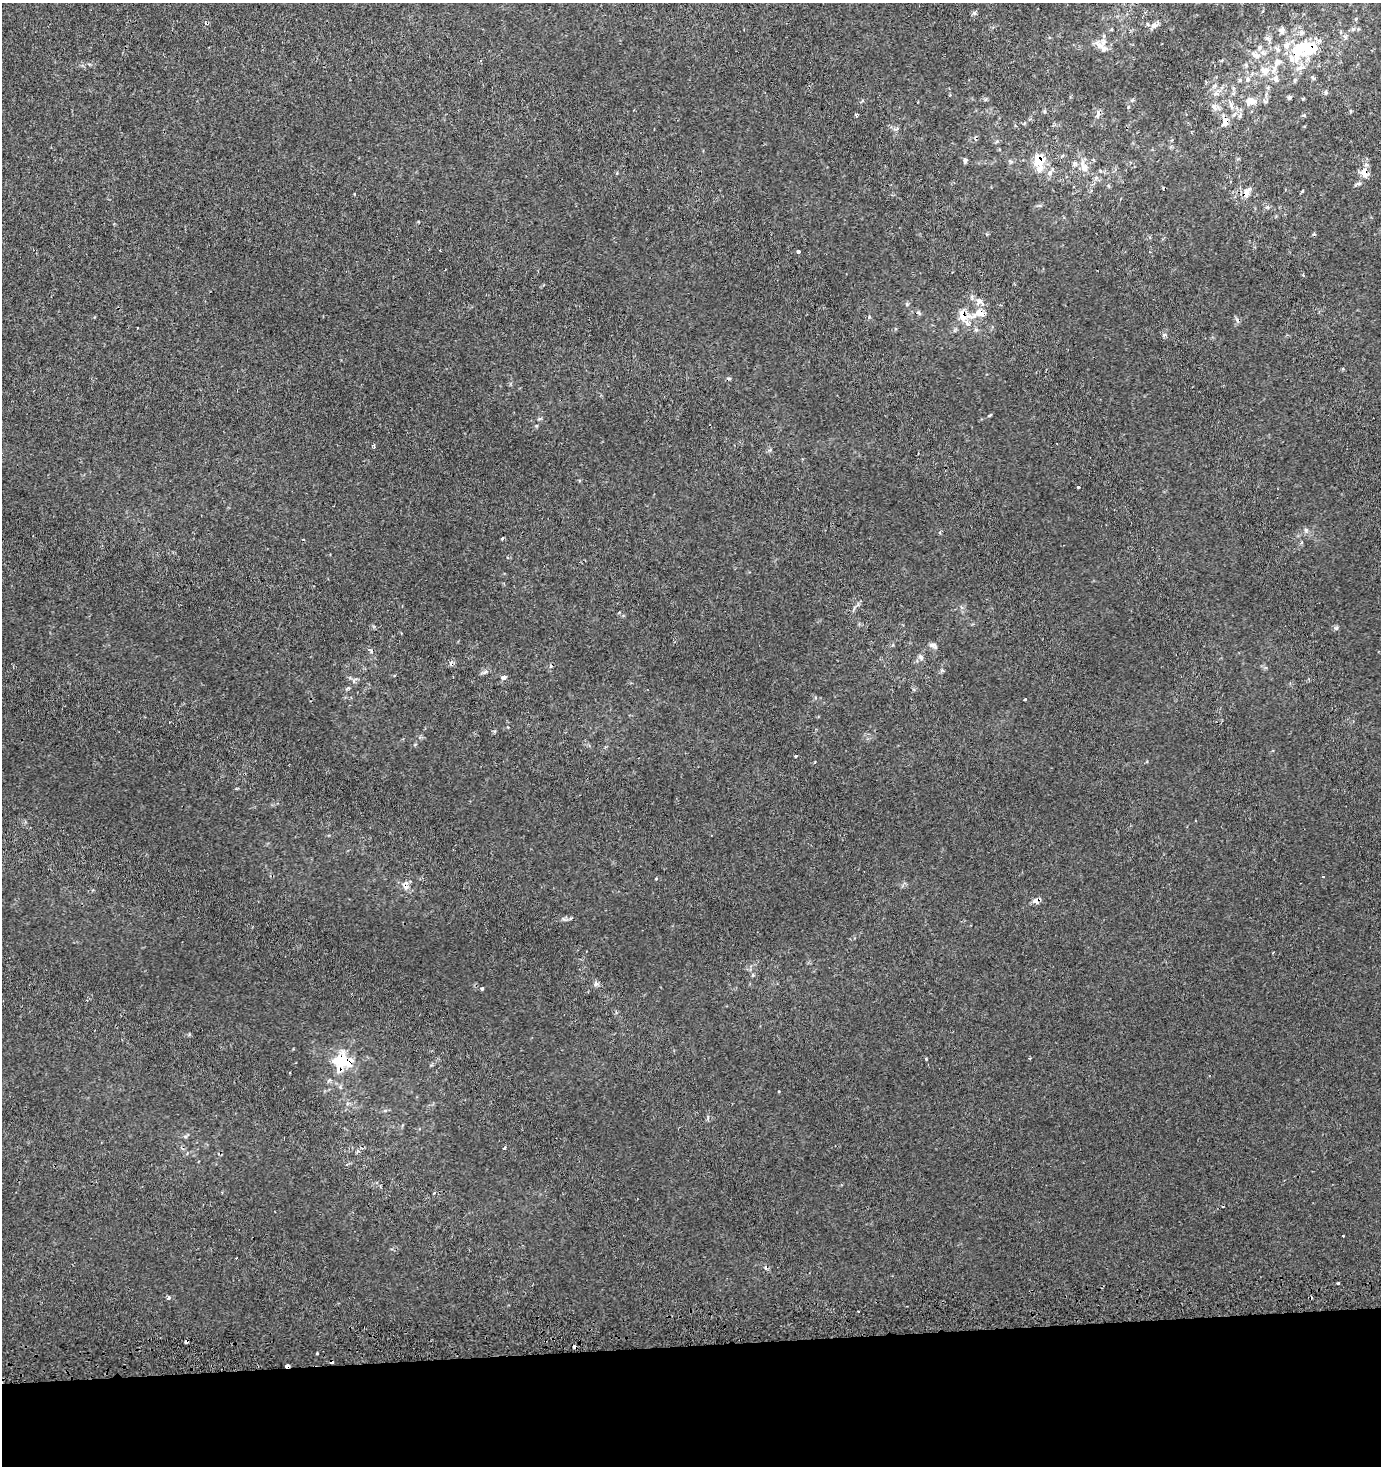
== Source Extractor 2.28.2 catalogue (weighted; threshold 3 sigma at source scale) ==
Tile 8 of 3 x 3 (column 2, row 3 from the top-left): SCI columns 1408-2786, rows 34-1497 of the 4188 x 4463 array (HDU 1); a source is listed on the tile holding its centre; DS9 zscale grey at full resolution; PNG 1383 x 1468 px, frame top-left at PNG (2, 3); no overlay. Shown black and unused: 8% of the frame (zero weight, under 2 of 3 exposures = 3% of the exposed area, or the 3 px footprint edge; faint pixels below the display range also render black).
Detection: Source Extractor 2.28.2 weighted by HDU 2 'WHT'; one run over the whole footprint, this tile lists its part. Background 7.90e-04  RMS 0.0026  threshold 0.0116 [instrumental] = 3 sigma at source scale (4.5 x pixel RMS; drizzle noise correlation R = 1.50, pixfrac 1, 0.0396/0.0396 arcsec/px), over >= 5 px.
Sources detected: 92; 2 inside a brighter object's white glare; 16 cosmic-ray / hot-pixel residue — not listed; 9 inside a brighter listed object's ellipse — not listed separately; the other 65 listed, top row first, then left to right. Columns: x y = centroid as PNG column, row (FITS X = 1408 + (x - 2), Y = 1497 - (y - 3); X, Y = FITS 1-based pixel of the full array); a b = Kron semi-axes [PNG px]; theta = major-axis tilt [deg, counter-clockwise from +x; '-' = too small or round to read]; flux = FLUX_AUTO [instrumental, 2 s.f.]
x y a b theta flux
974 13 6 5 - 0.46
1154 25 10 8 51 1.2
1281 30 9 7 -84 1.1
1099 45 17 8 -48 1.9
1309 48 35 20 -4 15
1255 55 17 6 -23 1.6
1278 62 11 8 38 1.6
1300 67 15 7 35 1.8
1265 71 14 11 -51 2.9
1313 78 7 4 -24 0.44
1248 79 8 6 89 0.71
1326 92 6 4 -86 0.51
1216 94 9 5 19 0.79
950 95 3 3 - 0.22
1289 97 6 4 -12 0.46
1250 101 14 10 21 2.6
1231 105 10 5 -67 0.94
1214 107 10 6 -45 1.1
1351 111 5 3 - 0.27
1098 114 13 5 78 0.91
1304 115 3 3 - 0.95
1225 121 15 8 -88 2
896 129 10 4 1 0.55
965 160 7 4 -90 0.62
1038 160 13 10 89 6.7
1084 168 12 11 - 2.4
1050 173 8 7 - 1.1
1364 173 12 8 -48 2
1359 183 6 4 2 0.46
1246 193 11 6 61 2.1
798 251 3 3 - 2
1303 275 3 3 - 0.36
979 301 13 8 -41 1.7
918 313 8 3 -45 0.37
980 313 16 11 -13 2.7
963 315 13 9 -85 3.5
137 328 3 2 - 0.46
976 330 6 4 -19 0.39
990 415 4 3 - 0.6
374 447 4 4 - 0.32
1306 530 6 6 - 0.57
502 538 3 3 - 0.35
1336 628 6 4 40 0.44
933 645 11 5 -24 0.77
921 657 9 5 -65 0.63
485 672 9 6 35 0.72
504 677 5 5 - 1.2
1025 699 3 3 - 0.56
795 756 3 2 - 0.28
1323 876 4 2 - 0.17
406 886 13 7 -39 1.4
1035 901 9 7 9 1.1
1273 952 4 2 - 0.18
596 984 7 7 - 0.69
482 988 3 3 - 0.95
926 1059 3 3 - 0.41
345 1062 16 11 6 5.7
385 1110 6 4 0 0.37
504 1148 4 3 - 0.69
1343 1236 2 2 - 0.2
1338 1283 3 3 - 0.74
169 1298 4 4 - 0.6
186 1342 4 3 - 2.3
317 1353 3 3 - 0.45
287 1366 4 3 - 3.8
Overlapping masked pixels (flux is a lower limit): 11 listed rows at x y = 1309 48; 1225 121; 1038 160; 1364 173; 1246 193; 980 313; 963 315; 406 886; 345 1062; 186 1342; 287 1366
Unlisted compact peaks at least as high as the median listed source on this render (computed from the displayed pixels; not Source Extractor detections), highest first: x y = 869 317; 494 731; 907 304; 779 1091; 1164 335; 1128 107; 942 670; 564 919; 348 688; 536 426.